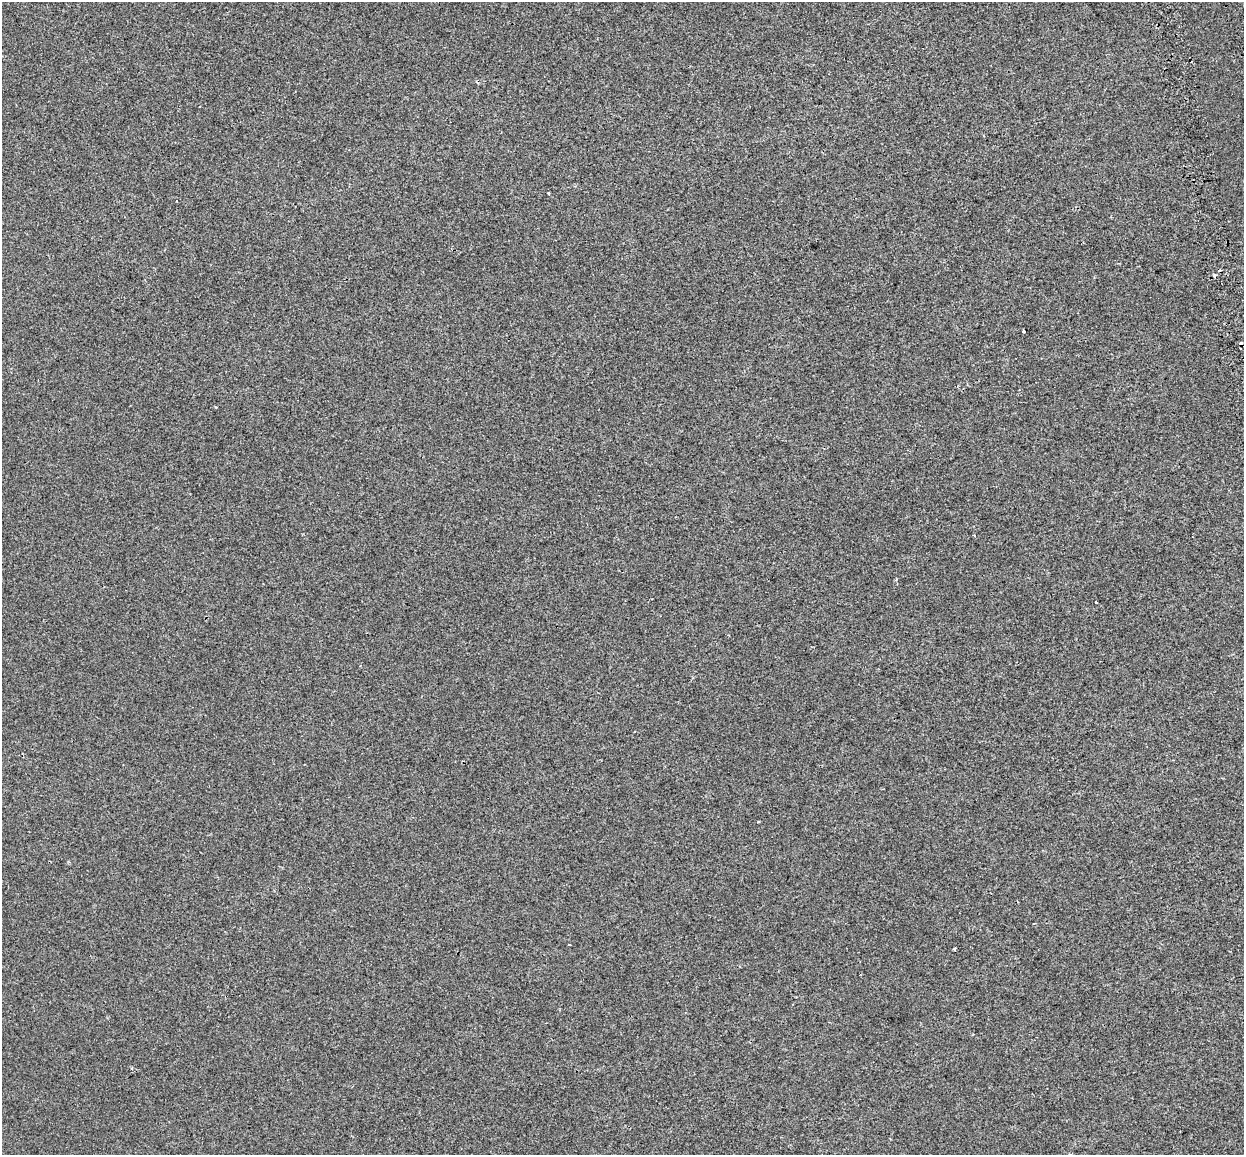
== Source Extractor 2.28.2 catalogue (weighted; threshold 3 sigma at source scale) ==
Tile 10 of 4 x 4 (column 2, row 3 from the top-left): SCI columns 1328-2569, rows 1327-2479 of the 5138 x 4912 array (HDU 1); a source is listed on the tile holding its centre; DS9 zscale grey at full resolution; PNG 1246 x 1157 px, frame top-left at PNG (2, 2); no overlay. Shown black and unused: <1% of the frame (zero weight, under 2 of 3 exposures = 7% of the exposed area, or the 3 px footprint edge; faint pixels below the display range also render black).
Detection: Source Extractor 2.28.2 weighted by HDU 2 'WHT'; one run over the whole footprint, this tile lists its part. Background -5.73e-04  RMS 0.0045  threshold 0.0204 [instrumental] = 3 sigma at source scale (4.5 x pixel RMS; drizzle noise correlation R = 1.50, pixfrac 1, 0.0396/0.0396 arcsec/px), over >= 5 px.
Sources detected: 10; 5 cosmic-ray / hot-pixel residue — not listed; the other 5 listed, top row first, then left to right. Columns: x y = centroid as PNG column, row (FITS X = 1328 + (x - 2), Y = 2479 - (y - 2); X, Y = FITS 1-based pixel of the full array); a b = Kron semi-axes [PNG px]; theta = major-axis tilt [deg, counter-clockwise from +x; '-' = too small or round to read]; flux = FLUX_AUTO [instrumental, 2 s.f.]
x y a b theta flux
549 193 3 3 - 1.9
1024 331 3 3 - 1
1096 602 3 2 - 1.3
1034 923 3 2 - 0.59
954 949 3 3 - 2